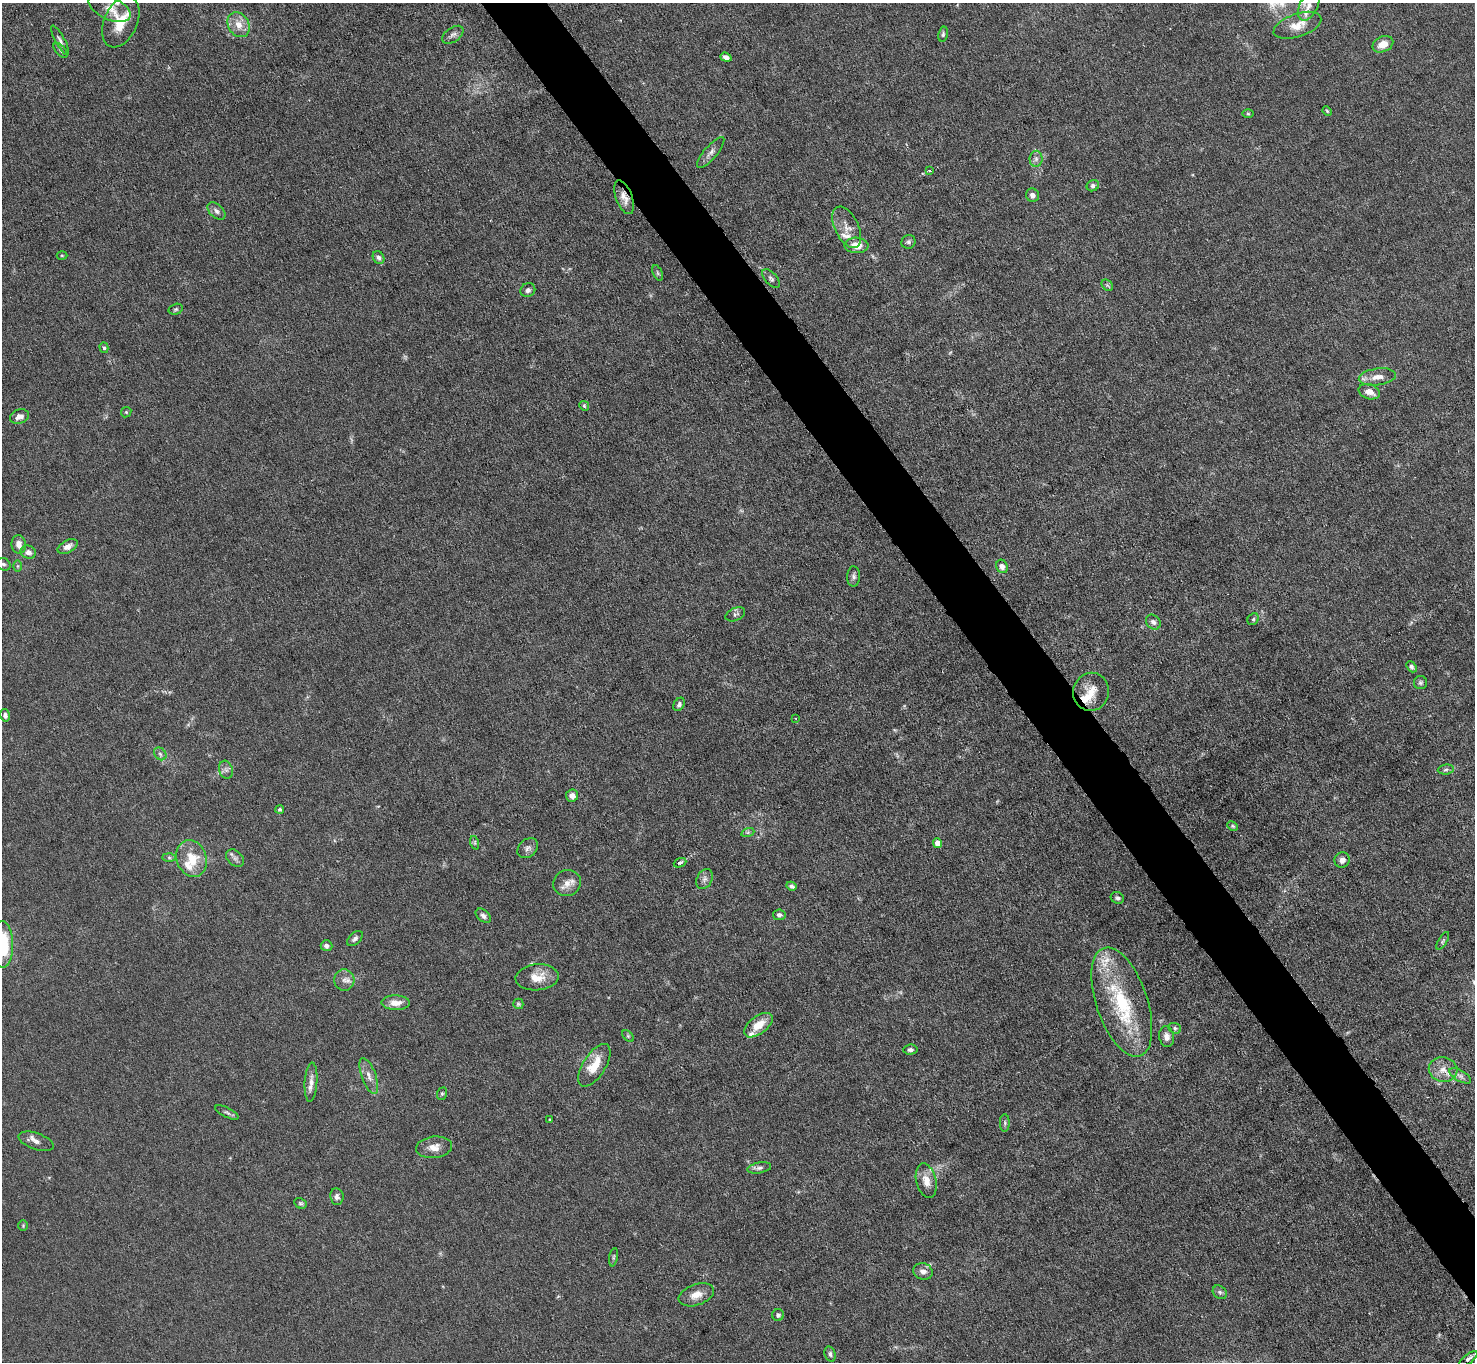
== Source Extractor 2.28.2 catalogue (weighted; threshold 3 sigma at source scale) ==
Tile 6 of 4 x 4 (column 2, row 2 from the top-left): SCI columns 1475-2947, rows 2875-4234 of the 5894 x 5888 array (HDU 1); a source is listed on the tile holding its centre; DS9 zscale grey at full resolution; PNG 1477 x 1364 px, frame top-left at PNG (2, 3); each listed source drawn as its Kron ellipse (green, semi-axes under 4 px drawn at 4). Shown black and unused: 4% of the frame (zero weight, under 4 of 8 exposures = <1% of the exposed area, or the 3 px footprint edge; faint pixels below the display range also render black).
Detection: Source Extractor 2.28.2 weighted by HDU 2 'WHT'; one run over the whole footprint, this tile lists its part. Background 0.0261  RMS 0.0022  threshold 0.00888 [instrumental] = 3 sigma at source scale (4.09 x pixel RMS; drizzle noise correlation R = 1.36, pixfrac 0.8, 0.05/0.05 arcsec/px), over >= 5 px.
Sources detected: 119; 1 too faint to see at this stretch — neither listed nor drawn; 8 inside a brighter listed object's ellipse — not listed separately; the other 110 listed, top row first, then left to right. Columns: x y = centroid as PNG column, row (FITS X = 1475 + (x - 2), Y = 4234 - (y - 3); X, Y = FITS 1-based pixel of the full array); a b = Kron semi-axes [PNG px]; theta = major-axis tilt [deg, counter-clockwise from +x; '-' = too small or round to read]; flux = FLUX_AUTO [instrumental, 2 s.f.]
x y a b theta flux
1309 6 16 9 63 1.8
110 8 22 11 -25 2.5
121 22 27 16 66 5.4
238 25 13 10 -62 2.3
1297 25 25 11 19 2.9
943 34 7 5 80 0.38
453 35 12 7 35 0.81
60 40 16 4 -61 0.72
1383 44 11 7 25 2.4
61 50 9 5 -49 0.4
726 57 6 4 -19 0.86
1327 111 5 4 - 0.23
1248 114 6 4 -1 0.26
711 152 19 6 50 1.1
1036 159 8 6 89 0.69
929 171 3 2 - 0.18
1093 186 6 5 - 0.49
1032 195 7 6 - 0.76
624 197 18 8 -69 1.9
216 211 10 6 -43 0.8
847 227 22 12 -65 2.4
908 242 7 6 - 0.54
856 245 12 7 -3 2.8
62 255 5 3 - 0.2
378 258 7 5 -53 0.71
658 273 8 4 -67 0.33
771 278 11 5 -48 0.62
1107 285 6 5 - 0.34
528 290 7 7 - 0.63
176 309 7 5 16 0.36
104 348 5 4 - 0.38
1377 377 19 8 8 2
1369 392 11 7 -18 1.5
584 406 5 4 - 0.26
126 412 5 4 - 0.25
19 417 10 7 18 1.2
19 544 9 7 -83 1.3
68 547 11 6 27 1.1
28 552 8 6 -21 0.98
3 564 7 6 - 0.51
18 566 6 4 90 0.29
1002 566 7 5 -64 0.98
854 576 10 6 88 0.66
735 614 10 6 23 0.58
1253 619 6 5 - 0.38
1153 622 8 6 -46 0.71
1411 667 6 4 -49 0.44
1420 683 6 6 - 0.44
1091 692 19 18 - 3.7
679 704 7 5 58 0.49
5 715 6 5 - 0.69
796 718 3 2 - 0.14
160 754 7 5 -46 0.49
1446 769 8 5 7 0.46
226 770 9 6 -74 0.73
572 796 6 6 - 1.3
280 809 4 4 - 0.28
1233 826 6 4 -27 0.27
748 832 6 4 18 0.37
475 843 7 4 -72 0.34
937 843 5 4 - 2
528 848 11 8 43 0.91
169 857 6 4 -1 0.35
235 858 10 7 -43 0.77
192 859 19 15 -72 5
1342 860 8 7 - 0.96
680 863 6 4 22 0.57
704 879 10 7 62 0.88
567 883 14 13 - 1.9
791 886 5 4 - 0.5
1117 898 7 5 -23 0.5
779 915 6 5 - 0.58
483 916 9 5 -40 0.71
355 939 9 5 43 0.62
1443 941 10 4 59 0.38
2 944 23 10 -89 12
327 946 6 5 - 0.64
537 977 21 13 6 3.2
344 980 10 10 - 1.2
1122 1002 57 25 -71 18
396 1003 14 7 -1 2
518 1004 5 5 - 0.3
758 1025 17 9 37 3.5
1175 1028 6 5 - 0.41
628 1036 7 4 -45 0.3
1166 1037 10 7 -81 1.1
910 1050 7 5 5 0.54
594 1065 24 11 57 4.5
1443 1070 14 12 -12 2.3
369 1076 19 7 -70 1.6
1460 1076 12 5 -30 0.82
311 1082 19 6 86 1.4
442 1094 6 5 - 0.3
227 1112 13 4 -27 0.5
550 1120 4 2 - 0.16
1005 1123 9 5 90 0.41
36 1141 18 8 -19 1.3
434 1147 18 10 7 1.9
759 1168 12 5 11 0.65
926 1181 17 10 -75 2.2
337 1197 8 6 -83 0.67
300 1203 6 5 - 0.35
23 1226 5 4 - 0.24
613 1257 9 3 79 0.33
923 1271 10 8 -17 1.2
1220 1292 7 6 - 0.51
696 1295 18 10 20 2.3
778 1315 6 6 - 0.55
830 1354 8 5 -70 0.51
1468 1359 11 4 38 0.73
Overlapping masked pixels (flux is a lower limit): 1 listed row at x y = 624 197
Isophote crosses this tile's border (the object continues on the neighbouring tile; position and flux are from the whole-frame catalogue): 1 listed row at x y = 2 944